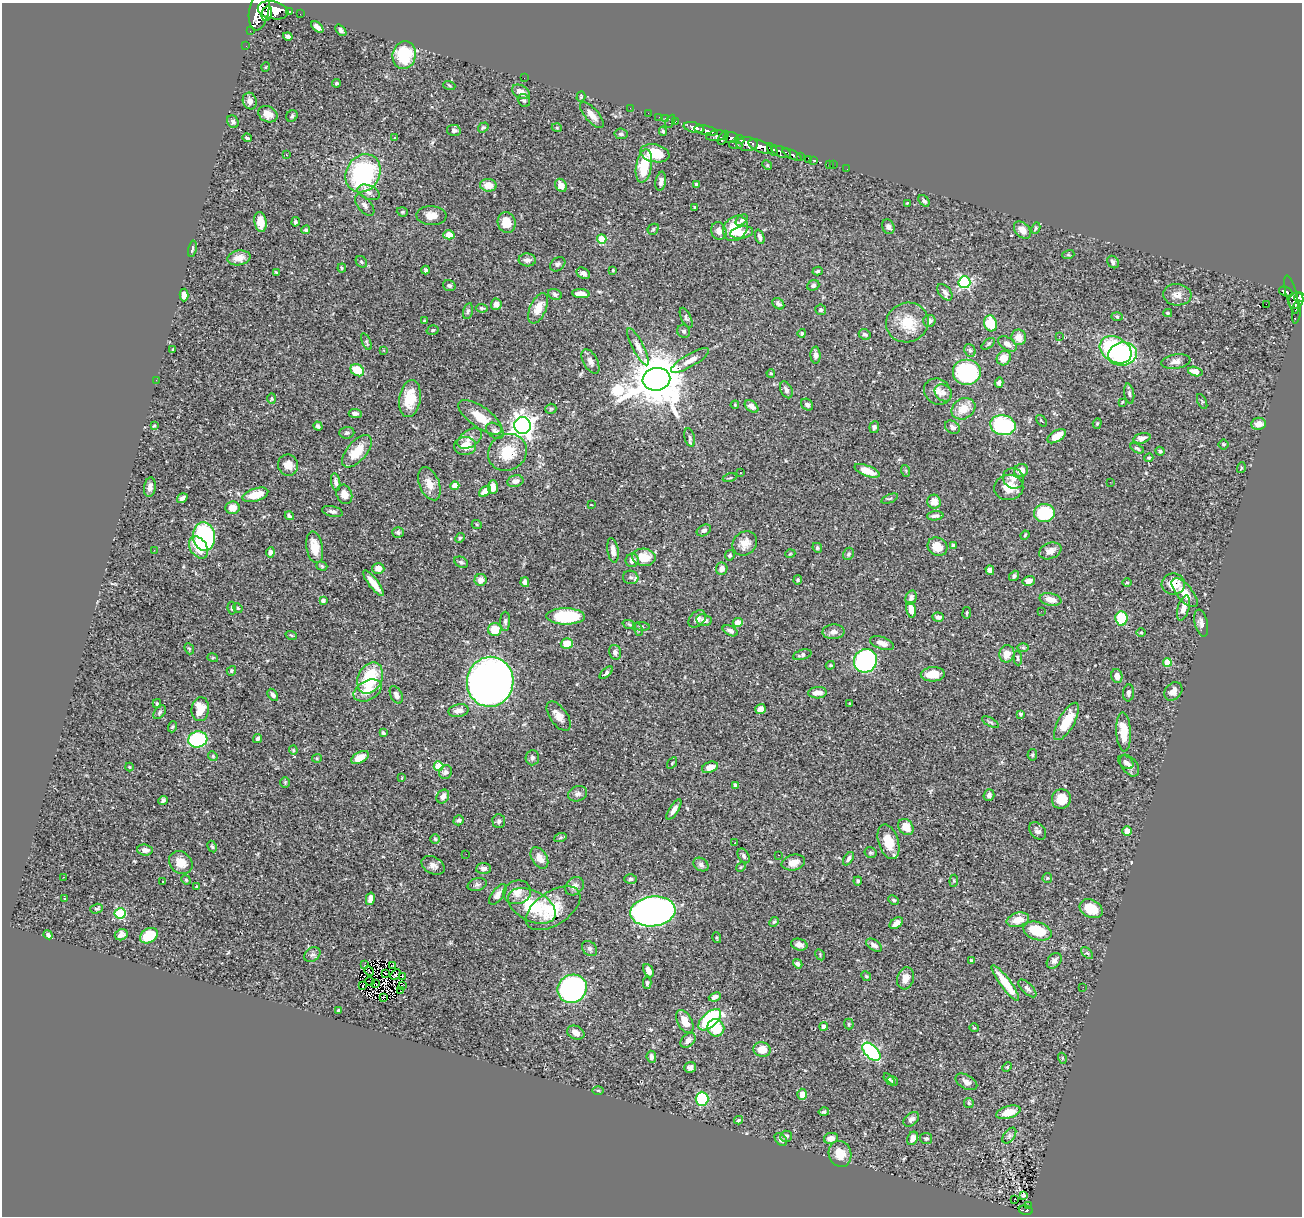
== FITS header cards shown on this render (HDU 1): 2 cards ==
NAXIS1  =                 1300
NAXIS2  =                 1214

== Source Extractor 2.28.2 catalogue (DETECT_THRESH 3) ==
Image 1300 x 1214 px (HDU 1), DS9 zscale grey, 1 PNG px = 1 image px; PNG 1304 x 1218 px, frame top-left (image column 1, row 1214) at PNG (2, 3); each listed source drawn as its Kron ellipse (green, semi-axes under 4 px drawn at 4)
Background 0.468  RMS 0.022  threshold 0.0665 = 3 sigma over >= 5 px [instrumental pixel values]
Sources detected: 462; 4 with non-positive FLUX_AUTO (blend fragments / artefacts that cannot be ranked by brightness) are neither listed nor drawn; the other 458 listed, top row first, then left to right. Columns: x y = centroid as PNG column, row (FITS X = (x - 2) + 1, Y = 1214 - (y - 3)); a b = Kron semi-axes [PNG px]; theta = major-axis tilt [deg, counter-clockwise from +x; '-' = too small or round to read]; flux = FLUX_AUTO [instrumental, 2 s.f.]
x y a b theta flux
259 10 21 10 80 1900
273 10 15 9 -11 1600
289 11 3 3 - 55
267 13 7 5 78 520
300 14 2 2 - 5.3
317 27 7 4 -43 6.8
341 30 7 4 -50 3.7
250 31 2 2 - 4.7
288 36 5 3 - 4.3
246 46 2 2 - 3.6
404 55 14 11 82 57
266 67 5 3 - 1.1
524 78 2 2 - 3.2
337 83 4 3 - 2.2
449 85 6 4 -19 2
521 92 10 6 -27 11
581 97 5 4 - 1.6
524 100 7 5 -52 3.2
250 101 8 6 -71 9.4
630 108 2 2 - 4.4
648 113 2 2 - 3.5
268 114 10 8 -26 11
592 115 16 6 -49 11
292 116 6 5 - 2.6
659 117 2 2 - 3.1
665 118 4 3 - 16
670 121 7 4 62 28
676 121 4 3 - 8.7
233 122 7 5 -60 4.2
483 127 6 4 34 2.1
557 128 5 3 - 1.3
694 128 10 5 -14 590
454 130 7 5 -13 3.2
663 131 5 4 - 2.3
706 131 12 4 -12 450
621 134 7 5 -10 3.2
717 136 11 5 7 180
731 137 7 5 -6 220
247 138 5 3 - 2.5
394 138 2 2 - 0.99
723 138 8 3 59 140
740 139 5 3 - 120
747 144 10 7 -5 410
736 145 7 3 -9 56
761 147 13 5 -24 770
772 149 7 3 -57 130
781 152 10 5 -23 340
655 153 15 8 -11 42
286 155 3 2 - 1
792 155 11 3 -25 88
800 156 4 3 - 89
809 159 4 3 - 19
813 160 3 2 - 4.3
767 165 5 4 - 1.4
830 165 3 2 - 1.8
833 165 2 2 - 2.7
644 166 17 8 80 48
847 169 2 2 - 4
363 173 20 16 57 180
661 181 9 5 80 6.7
697 184 4 3 - 2.8
488 185 8 6 -6 18
561 185 7 5 -58 13
368 192 11 7 -22 7.4
924 201 6 4 -50 3.6
907 203 4 3 - 1.5
365 205 13 6 -50 5.8
695 207 3 3 - 1.8
402 212 5 4 - 1.9
431 216 15 9 -2 13
742 220 7 4 41 2.8
260 222 10 6 -81 14
295 222 5 4 - 2.5
507 222 10 9 - 24
888 227 8 6 -66 5
735 228 14 11 48 43
1036 228 6 4 62 2.3
653 229 6 5 - 2
306 230 4 4 - 4.1
1022 230 10 7 -46 12
719 231 9 7 -69 6.9
742 233 11 6 10 10
449 235 6 4 3 29
760 237 8 4 -71 4.4
602 239 5 4 - 50
192 249 8 3 78 2.5
1068 255 6 4 17 1.7
239 258 11 7 10 13
527 260 8 6 -3 6.4
361 262 6 5 - 2.4
1113 262 6 5 - 4.2
558 264 8 6 41 3.6
342 268 4 4 - 1.7
426 270 4 4 - 2.6
613 270 3 3 - 2.2
818 271 5 4 - 2.3
276 273 4 2 - 1.8
583 273 7 5 -30 5.7
964 282 6 6 - 200
813 285 6 5 - 3.6
449 286 6 5 - 3.2
945 292 9 6 -50 5.7
1286 292 7 4 -21 110
555 294 7 5 -24 3.1
581 294 9 4 -6 10
184 295 6 4 88 7.9
1177 295 14 10 -6 12
1292 295 20 5 -76 81
1300 297 5 4 - 210
1296 301 8 7 - 310
496 304 5 5 - 7.1
778 304 7 5 -42 4
1266 304 2 2 - 480
482 308 6 4 -8 2.4
538 308 16 8 65 24
821 310 5 5 - 3.1
468 311 8 4 76 3.1
1168 313 4 3 - 1.9
1296 313 11 4 83 32
1117 317 6 4 -2 1.9
686 318 11 5 -65 3.3
425 321 4 3 - 1.9
929 321 6 6 - 6.6
907 322 21 19 21 38
991 323 8 6 -73 47
433 330 6 4 17 2.4
684 331 7 6 - 3
802 333 4 4 - 2.3
865 334 6 5 - 3.3
1059 336 3 3 - 1.3
1019 337 8 7 - 14
366 342 9 4 -68 2.2
988 344 8 4 37 2.3
1007 344 10 6 -33 8.2
638 347 20 5 -63 9.4
173 349 4 2 - 1
384 350 4 3 - 1.3
970 350 7 5 -65 3.2
1116 350 17 12 -30 150
1122 354 14 11 8 130
816 355 8 5 -88 7.2
1004 358 7 6 - 12
590 361 13 7 -62 7.4
690 361 22 6 30 12
1176 361 15 7 8 9.3
357 370 7 5 -34 30
967 372 14 12 0 180
1195 372 7 4 -13 15
771 373 4 3 - 1.6
656 379 14 11 10 9200
156 380 2 2 - 3
999 383 5 4 - 3.3
786 390 9 5 -65 4.9
938 392 14 12 -34 13
943 393 9 7 -41 6.4
1129 394 10 5 -81 3.2
272 398 5 4 - 2.1
410 399 18 10 81 36
1122 402 3 2 - 1.2
1202 402 8 3 -64 1.9
735 405 4 4 - 1.4
807 405 6 5 - 4.1
752 406 8 5 -38 8.4
551 409 5 5 - 2
963 409 12 10 32 21
355 413 6 4 -3 5.1
480 417 26 10 -35 28
1041 421 7 3 -50 1.7
1097 423 5 4 - 1.9
1258 424 7 6 - 10
1003 425 12 10 -11 130
154 426 4 3 - 1.5
318 426 5 4 - 3
523 426 8 8 - 990
874 427 6 4 82 3.8
952 427 8 6 -33 5.1
495 431 10 7 -39 5.1
347 433 7 6 - 3.4
1057 436 10 5 32 19
690 437 9 5 -77 3.2
1142 438 9 5 15 6.3
470 439 14 8 33 10
1224 444 5 5 - 2.1
465 446 11 9 5 23
1137 448 7 3 -30 2.3
357 451 19 10 49 30
1160 451 4 4 - 3.4
507 452 20 18 34 44
1149 458 4 3 - 1.7
288 465 10 10 - 13
1241 468 5 3 - 1.5
1021 470 7 6 - 12
867 471 13 5 -21 22
906 471 6 3 -72 1.4
740 473 2 2 - 0.87
730 478 7 3 13 1.5
1013 478 11 10 - 10
515 481 8 6 12 6.1
336 482 9 4 -80 4.7
1110 482 2 2 - 1
429 484 17 10 -67 15
455 486 4 4 - 26
150 487 9 6 81 6.3
493 487 7 5 86 11
1009 487 14 12 7 23
485 491 7 4 38 15
344 494 10 7 -70 12
255 495 13 6 17 29
182 498 6 4 33 5.8
890 499 9 3 21 1.7
934 502 7 6 - 13
591 505 3 2 - 0.86
232 508 7 6 - 14
332 511 10 5 -13 4.5
1044 513 10 9 - 80
289 516 5 3 - 2.6
935 516 8 4 5 5.1
477 525 5 3 - 1.4
704 530 7 5 31 3.7
398 532 6 5 - 3.4
1025 535 5 3 - 1.7
204 537 14 11 -83 240
460 538 5 4 - 1.9
745 543 13 11 42 14
953 546 4 4 - 3.1
199 547 12 8 -56 24
315 547 16 8 -80 25
937 547 10 9 - 19
817 548 5 4 - 2.1
154 550 2 2 - 0.79
613 550 12 5 -82 8.5
1050 551 11 8 21 9.7
270 552 5 4 - 5.7
790 554 5 3 - 1.3
848 554 6 5 - 2.8
730 555 5 4 - 3
644 557 12 8 -4 26
632 560 7 6 - 6.8
461 562 7 5 -27 3.1
322 566 6 4 -19 2.5
378 569 6 5 - 12
722 569 6 5 - 9.5
990 570 5 4 - 7.6
1014 576 5 4 - 3.1
631 577 8 6 -14 4.3
481 580 6 6 - 11
798 580 4 4 - 2
1029 581 6 4 14 7.8
525 582 5 4 - 7.7
1127 582 4 3 - 1.5
373 583 16 5 -53 19
1173 584 11 10 - 22
1185 593 18 7 -49 20
911 598 7 5 75 5
1051 599 11 6 -10 12
323 601 4 3 - 4
232 608 6 4 -82 2.3
238 608 5 4 - 1.7
1183 608 13 5 74 13
911 610 8 5 -77 14
1041 611 3 2 - 1.3
967 613 6 3 81 1.6
565 616 19 8 -1 98
938 617 6 4 -6 5.4
1121 618 7 6 - 60
697 619 10 7 43 8
704 620 8 6 -8 6.1
505 621 9 5 89 3.7
738 623 5 4 - 13
1201 623 14 6 -77 7.3
629 624 7 4 -19 2.6
641 626 8 3 -5 2.4
638 629 7 4 -66 2.5
495 630 6 6 - 26
730 631 8 4 -27 5.1
834 632 11 7 2 7.6
1141 633 5 3 - 1.5
291 635 6 3 -19 1.5
882 643 12 6 -19 10
567 644 6 5 - 21
1023 648 6 4 -1 2.5
189 649 6 4 -67 1.9
615 652 7 5 -75 4.8
1007 654 9 7 77 17
802 655 9 5 16 4.2
213 658 5 3 - 1.4
1018 658 7 4 -86 2.5
865 661 12 11 - 280
1167 662 4 4 - 33
830 665 5 4 - 1.7
231 671 5 4 - 2.4
606 673 8 4 43 3.7
933 674 12 7 3 24
1117 676 7 5 -76 10
370 678 16 12 64 69
490 682 25 23 82 970
368 690 15 9 27 23
1173 691 10 8 48 8
818 693 9 5 5 12
1129 693 8 5 84 4
273 695 7 4 -55 4.6
396 695 9 5 -65 4.8
850 703 4 2 - 1.3
157 704 4 3 - 1.6
200 709 12 8 84 25
760 709 5 5 - 9.7
458 711 10 6 12 8.8
160 712 8 5 51 2.9
1020 714 4 4 - 2.9
559 716 17 8 -55 12
1066 721 21 8 60 42
990 722 9 3 -28 2.2
172 727 5 4 - 2
1123 732 20 7 -87 28
383 733 4 3 - 2.6
198 739 10 8 14 150
258 739 5 4 - 3.2
293 750 4 4 - 1.6
1032 755 6 5 - 2.3
213 756 5 4 - 1.9
360 757 9 5 28 18
317 758 5 4 - 1.7
532 758 7 6 - 4
1126 762 8 5 -37 4.3
672 763 6 3 55 1.4
438 766 5 5 - 60
1129 766 12 7 -53 7.2
129 767 4 3 - 1.2
710 767 8 5 21 12
445 772 7 6 - 4.6
402 778 3 2 - 0.91
285 783 5 4 - 1.7
736 785 4 4 - 3.8
577 794 10 7 18 5.7
989 795 6 5 - 4.1
443 797 7 6 - 5.6
1061 799 10 9 - 21
163 800 4 4 - 4.2
674 810 12 4 57 7.7
459 820 5 4 - 2.6
499 821 7 6 - 3.4
906 827 9 7 -53 16
1038 831 10 7 -47 5.4
1127 831 5 4 - 17
560 838 6 4 20 2.2
435 839 5 5 - 2
888 842 18 10 -72 27
735 843 3 3 - 1.3
212 847 6 4 -62 2
145 850 8 5 -5 6.9
870 853 6 5 - 2.4
466 854 3 2 - 1.3
778 855 2 2 - 1.2
744 856 8 5 -60 3.4
539 858 12 7 -58 11
848 859 7 4 56 4.1
181 863 13 10 -42 20
793 863 12 7 13 12
701 864 8 6 -32 4.9
433 865 12 8 -29 7.7
741 867 5 4 - 1.6
483 869 7 5 2 6.4
64 877 3 2 - 3.6
1047 878 5 4 - 1.8
630 879 6 4 2 2.7
186 880 5 4 - 1.8
163 881 3 2 - 1.5
858 881 4 3 - 2.6
954 881 6 4 85 1.9
477 885 10 6 15 4.3
574 886 10 8 42 6.9
197 887 3 3 - 2.2
517 892 14 11 15 14
498 894 12 6 53 7.4
64 899 3 2 - 1.1
370 899 6 4 77 8.7
894 900 6 4 -26 2
532 906 25 15 -27 64
553 908 31 16 33 45
97 909 6 5 - 2.5
1091 909 12 8 -28 32
653 911 22 15 7 690
120 913 5 5 - 110
1018 920 11 7 15 22
774 922 5 4 - 2.2
896 923 7 5 34 9.3
1037 931 14 9 -17 55
48 935 5 3 - 3.5
121 935 7 5 24 6
149 936 9 7 32 43
717 938 5 3 - 1.6
799 945 8 5 -15 8.5
874 945 9 5 -31 5.8
590 949 8 6 -45 4.2
1087 953 7 4 -43 2.7
312 955 9 6 35 4.6
820 955 6 3 -61 1.9
971 961 4 3 - 2.6
1054 961 9 6 49 5.3
798 964 5 4 - 3.6
365 965 2 2 - 1.1
393 966 3 2 - 1.6
369 971 5 2 - 1.5
648 971 7 4 -64 7.8
386 973 2 2 - 1.1
395 975 6 2 43 0.54
866 976 5 4 - 1.7
402 977 3 2 - 1.8
905 978 11 8 74 13
370 981 4 2 - 0.43
647 983 6 4 90 2.6
1005 983 22 5 -54 39
376 984 3 2 - 0.6
402 985 3 2 - 1.5
363 986 4 2 - 0.18
1083 987 2 2 - 1
1027 988 11 5 -44 4.5
572 989 15 13 29 450
401 991 4 2 - 1.8
383 997 3 2 - 1
715 997 6 4 23 5.2
338 1011 4 4 - 2.9
710 1020 14 7 42 150
685 1021 12 7 -61 18
849 1024 5 5 - 1.8
824 1026 4 4 - 11
716 1028 9 8 - 42
974 1028 5 3 - 1.5
576 1033 9 6 -23 8.2
688 1040 8 6 44 8.4
762 1049 9 7 -14 18
871 1052 11 6 -45 200
651 1057 6 4 -84 5.2
1062 1058 5 3 - 1.3
690 1067 6 5 - 4.9
1007 1067 5 4 - 1.7
889 1079 7 4 -52 2.3
893 1081 6 4 -35 1.8
966 1082 12 6 -29 7
598 1090 5 3 - 1.8
802 1094 5 4 - 17
702 1099 7 6 - 86
969 1103 5 5 - 1.8
824 1112 5 4 - 3.2
1008 1112 12 6 15 23
911 1119 9 6 41 5.1
739 1120 4 4 - 2.6
786 1136 6 5 - 3.6
1009 1136 9 5 53 4.1
831 1138 7 5 10 8.3
913 1138 7 5 63 8.8
926 1138 6 5 - 2.6
781 1139 7 5 -47 4.2
840 1154 13 11 -70 20
1023 1195 3 2 - 1.1
1015 1199 3 2 - 1.9
1028 1206 3 2 - 7.3
1026 1210 7 4 -10 69
At the frame edge (FLAGS 8, measured only in part): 1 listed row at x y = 1300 297
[4 non-positive-flux detections neither listed nor drawn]